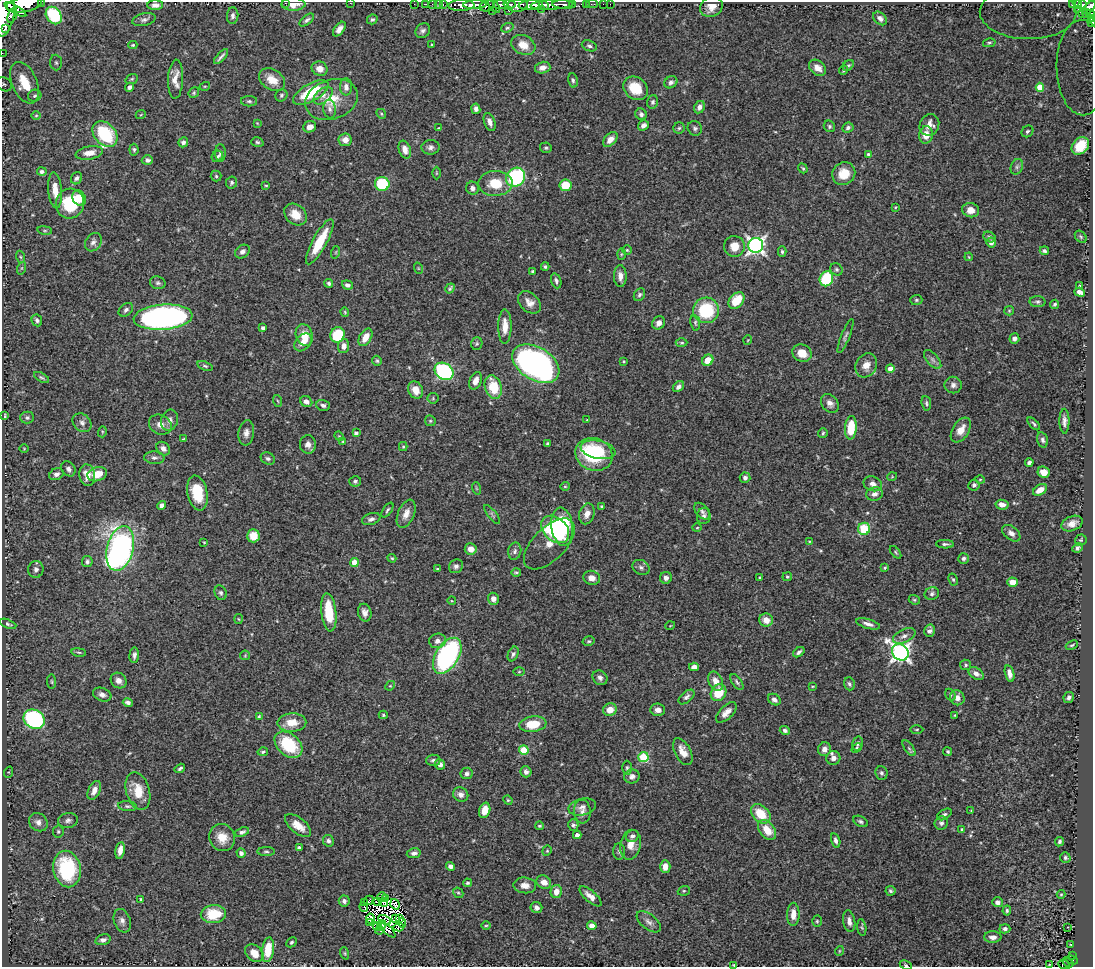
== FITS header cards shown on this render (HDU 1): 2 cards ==
NAXIS1  =                 1091
NAXIS2  =                  965

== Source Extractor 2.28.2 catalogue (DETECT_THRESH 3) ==
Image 1091 x 965 px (HDU 1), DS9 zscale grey, 1 PNG px = 1 image px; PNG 1095 x 969 px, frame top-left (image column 1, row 965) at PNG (2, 2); each listed source drawn as its Kron ellipse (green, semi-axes under 4 px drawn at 4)
Background 0.63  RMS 0.024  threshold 0.0733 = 3 sigma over >= 5 px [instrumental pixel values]
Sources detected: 500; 16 with non-positive FLUX_AUTO (blend fragments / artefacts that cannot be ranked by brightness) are neither listed nor drawn; the other 484 listed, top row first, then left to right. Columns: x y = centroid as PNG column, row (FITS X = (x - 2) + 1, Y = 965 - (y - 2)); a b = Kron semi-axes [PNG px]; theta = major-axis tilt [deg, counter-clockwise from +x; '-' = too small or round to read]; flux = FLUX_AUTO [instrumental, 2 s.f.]
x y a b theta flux
41 2 2 2 - 41
285 3 2 2 - 5.8
350 3 2 2 - 12
293 4 12 6 1 16
414 4 2 2 - 12
426 4 2 2 - 9.9
432 4 2 2 - 12
438 4 3 2 - 27
509 4 6 3 -8 270
572 4 3 3 - 100
586 4 2 2 - 7.5
592 4 5 2 - 15
603 4 2 2 - 5.8
610 4 2 2 - 2.5
1073 4 4 2 - 16
24 5 18 7 9 3200
155 5 8 5 1 8.1
443 5 3 2 - 28
461 5 13 5 2 1500
475 5 12 4 2 1200
500 5 7 4 1 540
517 5 10 6 6 700
531 5 12 4 3 1800
544 5 5 3 - 360
552 5 22 4 3 1200
564 5 12 4 -3 260
1077 5 3 3 - 67
1082 5 3 3 - 99
487 6 8 5 15 290
494 6 8 3 -53 190
711 7 12 10 32 15
1089 8 8 4 49 410
541 9 2 2 - 130
1078 9 2 2 - 2.9
15 10 12 4 -31 1200
509 10 3 3 - 95
492 11 2 2 - 37
5 12 24 9 81 2200
1028 12 48 27 -1 390
1083 13 2 2 - 9.2
1086 13 4 2 - 42
1090 14 4 3 - 55
12 15 8 4 69 490
54 16 9 7 -55 54
233 16 8 5 86 4.9
880 18 8 5 -43 7.1
372 19 5 4 - 3.1
1091 19 3 2 - 18
144 20 12 6 13 6
307 20 8 4 40 4.1
1092 23 2 2 - 8.2
507 28 6 4 18 2.6
5 29 3 2 - 660
339 29 8 4 54 8.6
423 31 8 6 47 5.2
989 43 6 3 13 2.6
133 45 4 3 - 1.9
432 45 3 3 - 3.2
523 45 12 9 -27 21
589 46 8 5 -22 4.1
2 53 2 2 - 8.5
221 57 9 3 47 4.3
56 63 8 6 -86 4.6
848 65 6 4 45 2.5
543 68 8 5 15 9.2
818 68 9 7 -41 13
1082 68 48 25 -89 350
320 69 8 7 - 12
843 70 5 4 - 2.2
132 79 6 4 21 2.4
176 79 19 7 87 18
272 80 14 10 -33 24
573 80 7 5 -79 3.6
671 82 7 5 33 5.3
24 83 22 12 -66 71
4 84 8 6 -34 4.7
205 86 5 3 - 1.6
130 87 5 4 - 5.2
346 87 8 6 90 9.7
1040 87 4 4 - 13
636 88 13 11 -39 41
194 93 6 5 - 2.5
311 93 20 8 29 70
281 95 6 5 - 3.7
35 96 7 6 - 3.3
323 96 11 6 39 7.7
332 99 27 20 19 46
249 101 8 5 0 3.5
653 102 7 5 74 3.7
699 107 6 5 - 7.5
330 109 9 6 -82 6.2
476 109 5 4 - 6.1
141 114 5 3 - 1.4
381 114 5 4 - 2.1
641 114 6 5 - 4.6
36 116 5 3 - 1.6
490 122 9 5 -69 9.3
257 123 4 3 - 1.2
643 125 6 5 - 6.3
929 125 11 9 61 13
829 126 6 5 - 3.2
310 127 6 5 - 9.9
439 128 4 3 - 1.7
679 128 6 5 - 2.8
695 128 7 6 - 4.2
848 128 6 5 - 3.8
1027 131 6 5 - 3.6
105 134 14 10 -48 110
926 135 9 6 83 19
610 139 9 5 45 12
345 140 6 6 - 12
183 142 5 4 - 5
257 142 6 4 -16 2.8
1080 146 10 7 47 34
430 147 9 7 1 6.2
546 148 6 5 - 2.8
134 150 6 4 -84 3.2
405 150 9 6 -73 13
89 153 14 6 10 15
220 153 8 5 -89 4
868 154 4 4 - 2.1
217 156 6 5 - 2.6
147 160 5 4 - 4.9
1017 167 8 6 69 4.6
803 168 5 3 - 2
42 172 5 4 - 5.1
436 173 6 4 90 1.8
844 174 12 11 - 30
216 176 5 5 - 2.5
515 177 10 9 - 140
76 178 6 5 - 4.7
232 183 6 5 - 3.5
495 183 17 12 1 39
382 184 7 7 - 82
565 185 6 6 - 37
266 186 3 3 - 1.6
472 188 7 6 - 7.2
55 190 18 7 -86 20
79 198 8 6 -61 18
70 204 15 14 - 73
895 207 3 2 - 1.6
971 210 8 7 - 16
295 214 12 9 -42 24
45 230 7 4 -8 2.4
990 237 6 5 - 3.2
1081 237 7 5 -46 2.8
93 242 10 7 57 6.5
320 242 25 7 61 52
991 242 5 4 - 7.5
756 245 7 7 - 590
734 246 10 10 - 19
627 250 4 4 - 2.2
1044 251 5 3 - 3.7
242 252 8 6 33 5.7
336 252 6 4 71 2.2
782 252 5 4 - 2.7
621 254 6 4 89 1.6
21 257 6 4 -70 2.3
969 257 4 3 - 1.5
545 267 4 4 - 2.8
22 268 6 4 70 2.6
418 268 6 3 -72 1.6
836 269 6 5 - 3.3
533 271 3 3 - 2.7
620 276 11 6 -89 10
826 279 8 6 67 87
556 281 8 5 -72 4.4
158 283 8 6 -16 4.1
329 283 4 4 - 3.3
347 285 5 4 - 5.2
1079 286 4 3 - 1.8
450 288 5 3 - 2.3
1080 292 5 4 - 9.3
639 295 7 5 56 3.8
916 300 6 5 - 2.9
736 301 9 6 49 40
529 302 13 9 -44 12
1038 302 8 5 -3 3.9
1055 304 5 4 - 3
126 310 8 5 40 4.7
706 310 13 13 - 96
1009 311 5 4 - 1.8
345 312 5 4 - 1.8
163 317 29 12 5 610
37 320 6 5 - 3.9
659 323 7 6 - 9.7
695 323 8 5 -81 3.1
505 326 17 6 90 20
263 328 4 4 - 6.2
304 335 11 8 -70 24
337 335 8 7 - 67
845 336 18 4 68 4.9
365 337 9 5 60 18
1014 339 5 5 - 6.1
748 340 5 3 - 1.2
303 342 10 7 49 14
682 343 6 4 2 2.3
477 344 6 5 - 3.1
344 346 7 5 84 10
802 353 10 8 -29 23
933 359 11 6 -49 6.5
708 360 6 5 - 23
377 361 5 4 - 2.4
624 361 3 3 - 1.6
536 364 26 16 -31 580
866 365 12 10 61 18
205 366 8 4 -18 3.2
890 369 4 4 - 13
444 371 10 8 -34 240
42 377 8 4 -30 2.7
476 381 9 6 69 12
953 385 8 8 - 7
493 387 12 8 -72 53
678 387 6 4 43 5.4
416 390 9 7 -63 21
433 398 5 5 - 2.4
278 401 6 3 -70 2.2
306 401 6 5 - 8
830 403 10 8 -50 8.5
926 403 7 5 -82 3.2
323 405 7 5 -16 4.3
5 416 4 2 - 1.6
27 418 7 6 - 4
169 420 11 8 73 9.5
587 420 3 3 - 1.2
430 421 6 5 - 2.5
1064 421 12 5 -89 7.2
82 423 10 8 -45 7.3
1034 424 8 3 -46 3
160 425 12 9 -28 13
851 428 11 6 86 47
961 430 14 8 57 18
102 432 5 3 - 1.7
246 433 12 8 83 9.3
356 433 4 4 - 4.9
823 433 5 5 - 2.4
339 436 5 4 - 1.7
183 439 3 3 - 1.3
1042 440 8 5 -75 5.2
343 441 4 3 - 1.7
547 443 4 3 - 1.7
308 444 9 8 - 9.3
403 447 4 4 - 2
24 448 4 3 - 1.2
163 449 7 6 - 7.1
598 450 18 9 -11 91
594 454 19 16 -19 98
154 458 10 6 -2 5.4
268 458 7 6 - 4.3
1029 463 4 3 - 4.5
68 469 8 6 -54 5.5
1043 472 6 5 - 14
56 474 7 5 26 6.4
97 474 10 7 17 27
87 475 11 8 -80 16
892 477 5 3 - 1.2
745 478 5 5 - 6.1
980 479 5 3 - 1.6
355 481 6 5 - 3.3
873 484 9 7 -21 8.5
974 485 6 5 - 4.6
565 486 5 4 - 2
476 488 6 4 -71 2
1040 490 8 5 31 15
197 493 17 10 -79 55
875 494 8 6 13 8.4
162 505 4 4 - 7.1
1002 505 6 5 - 9.6
602 506 3 3 - 2.2
387 510 8 4 56 3.1
702 511 9 6 -50 4.7
406 514 15 8 67 14
492 514 11 4 -52 3.4
587 514 10 7 73 12
704 516 8 7 - 5
371 519 9 5 20 5.8
1072 523 11 7 23 11
562 527 19 10 -83 120
697 528 4 3 - 1.4
555 529 16 11 -43 110
864 529 6 6 - 59
1011 533 10 6 -38 8.9
253 536 6 6 - 32
1081 540 6 5 - 2.5
809 541 4 2 - 1.2
204 542 3 3 - 1.2
549 544 32 16 45 22
945 544 9 4 -2 4.2
120 548 23 13 75 620
1078 548 6 4 24 5.1
471 549 6 5 - 14
515 551 8 6 78 5.6
896 552 7 4 -50 2.4
392 558 4 3 - 2
964 558 5 5 - 4
87 562 5 5 - 4.6
354 563 4 4 - 27
456 566 7 6 - 5.5
641 567 9 7 -29 5.3
885 568 4 3 - 1.8
36 569 8 7 - 6.1
438 569 4 3 - 2.1
516 572 5 4 - 2.9
787 577 5 4 - 2.5
592 578 8 7 - 10
666 578 6 6 - 7.3
760 578 4 3 - 1.9
953 580 6 4 -62 2.7
1013 582 5 4 - 16
221 593 7 6 - 4.2
932 594 7 6 - 4.7
493 599 6 5 - 9.3
914 600 6 4 -21 2.4
452 601 4 3 - 1.4
329 612 19 7 -84 54
365 613 9 6 -77 8.6
238 619 5 3 - 1.6
766 620 7 6 - 16
8 624 9 4 -21 3.3
868 624 12 4 -17 7.4
670 626 5 3 - 1.3
930 631 6 5 - 5.8
904 636 12 6 24 8.3
437 641 8 7 - 8.7
589 641 6 4 12 2.6
1072 645 6 3 23 2.3
79 652 7 3 -9 2.5
799 652 6 4 38 4.4
900 652 9 7 -39 680
513 654 8 5 65 4.6
134 655 8 5 84 5.4
245 655 5 5 - 2
447 656 20 11 58 310
966 665 5 5 - 3.1
694 667 5 4 - 11
519 672 6 4 1 1.7
976 674 8 5 -34 7.6
1010 674 8 4 -76 10
600 678 8 6 -38 5.7
119 681 8 7 - 10
716 681 10 6 -65 14
52 682 7 4 -83 2.6
737 682 9 4 -55 3.6
849 684 6 5 - 3.8
390 686 5 4 - 2
813 686 4 2 - 1.5
719 693 9 7 56 43
102 695 9 6 -21 7.3
950 695 6 4 -57 2.4
686 697 9 5 41 4.6
957 698 7 7 - 9.9
1069 698 6 5 - 5.2
774 700 7 5 -34 5.8
128 703 5 4 - 5.6
610 710 7 6 - 18
658 710 7 6 - 9.2
726 712 13 6 45 12
383 715 4 4 - 2.1
955 715 4 3 - 1.4
259 716 4 3 - 1.8
34 719 11 9 -31 240
292 722 14 9 2 25
533 724 13 7 7 43
917 729 7 3 1 2
785 731 5 4 - 5.3
858 744 7 5 75 3.5
288 745 16 11 -41 92
857 748 6 4 42 2.4
909 748 9 4 -54 3.6
824 749 7 6 - 8.5
524 750 5 4 - 61
263 752 5 3 - 2.6
683 752 14 8 -61 19
948 752 4 4 - 2.4
643 757 5 5 - 110
833 758 7 7 - 9.6
433 760 7 5 3 4.5
440 764 5 5 - 7
180 768 5 3 - 3.4
627 768 7 4 -90 3.1
9 772 6 4 71 1.5
526 772 5 5 - 5.8
467 773 6 6 - 5.1
881 773 7 6 - 3.8
632 776 8 7 - 7
94 790 10 6 66 11
138 791 19 11 -74 35
461 795 8 7 - 8.1
508 800 5 4 - 1.9
127 806 9 5 -5 4.1
582 807 14 8 12 8.6
485 810 8 5 72 19
971 811 3 3 - 1.2
582 812 12 8 -85 9.3
761 814 11 8 -44 41
944 814 8 4 31 3.6
68 820 10 7 10 6.1
860 821 8 5 -28 4
38 822 10 8 -39 9.1
941 823 7 6 - 5.8
298 825 15 7 -38 21
573 825 6 5 - 3.9
539 826 4 3 - 2
962 829 4 3 - 1.8
767 830 11 7 -54 27
58 831 6 5 - 2.9
242 832 7 4 21 5.5
577 835 4 4 - 7.1
632 836 6 5 - 4.9
222 837 14 12 -62 25
328 841 6 5 - 4.9
836 841 7 4 -74 5.1
1059 842 5 4 - 3.2
631 845 15 10 78 16
299 848 4 3 - 2.9
120 850 8 4 79 12
547 851 5 4 - 2.1
266 852 9 3 0 2.8
619 852 8 6 -85 3.8
241 853 4 4 - 6.5
414 853 7 5 11 5.7
1065 858 5 5 - 3.2
451 866 5 4 - 6.4
665 867 6 5 - 16
67 869 18 13 -78 130
544 882 8 6 -30 13
467 883 4 4 - 2.4
525 885 11 8 -5 11
556 891 6 5 - 14
684 891 6 4 20 2.2
890 891 5 5 - 3.1
458 893 5 4 - 2.6
1061 894 4 4 - 1.8
590 896 14 5 -41 13
382 897 5 3 - 5.9
141 899 3 3 - 2.1
385 899 3 2 - 0.49
369 900 5 3 - 2
344 901 5 5 - 5.1
377 901 3 2 - 1.5
384 902 4 2 - 1.5
997 902 5 5 - 6.4
365 903 3 2 - 0.85
395 904 5 3 - 0.23
364 907 4 2 - 1.9
536 908 6 5 - 7.4
1007 910 5 4 - 3.1
213 914 12 9 4 49
793 914 11 6 89 16
395 918 3 2 - 2.6
371 919 5 3 - 2.3
399 919 4 3 - 5.6
384 920 7 3 -28 1.3
122 921 12 8 -71 8.6
817 921 5 4 - 2.2
849 921 11 6 -81 9.2
369 922 3 3 - 1.5
649 922 14 7 -39 8.5
402 923 5 3 - 10
382 925 5 2 - 2.4
486 926 5 3 - 1.7
592 926 5 4 - 12
377 927 4 3 - 1.9
399 927 5 3 - 3.9
862 927 8 4 -83 2.8
1068 927 3 2 - 0.94
1005 929 5 4 - 3.8
380 930 4 2 - 0.082
387 930 10 2 -41 0.28
993 937 8 5 0 8.7
103 940 8 5 16 5.5
291 942 5 4 - 2.7
1071 945 3 2 - 1.4
268 950 12 6 82 40
839 951 5 3 - 1.4
254 953 10 7 -42 19
345 953 6 4 -71 2
1072 955 3 2 - 19
1072 960 6 3 -24 69
1068 963 6 3 -32 69
1049 964 3 2 - 1.6
734 965 3 3 - 1.8
906 965 6 4 -28 2.4
1064 965 6 3 -25 52
At the frame edge (FLAGS 8, measured only in part): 16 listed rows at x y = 41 2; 285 3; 350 3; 293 4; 24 5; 1089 8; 5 12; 1028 12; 1091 19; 1092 23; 2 53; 1082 68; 4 84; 734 965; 906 965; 1064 965
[16 non-positive-flux detections neither listed nor drawn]